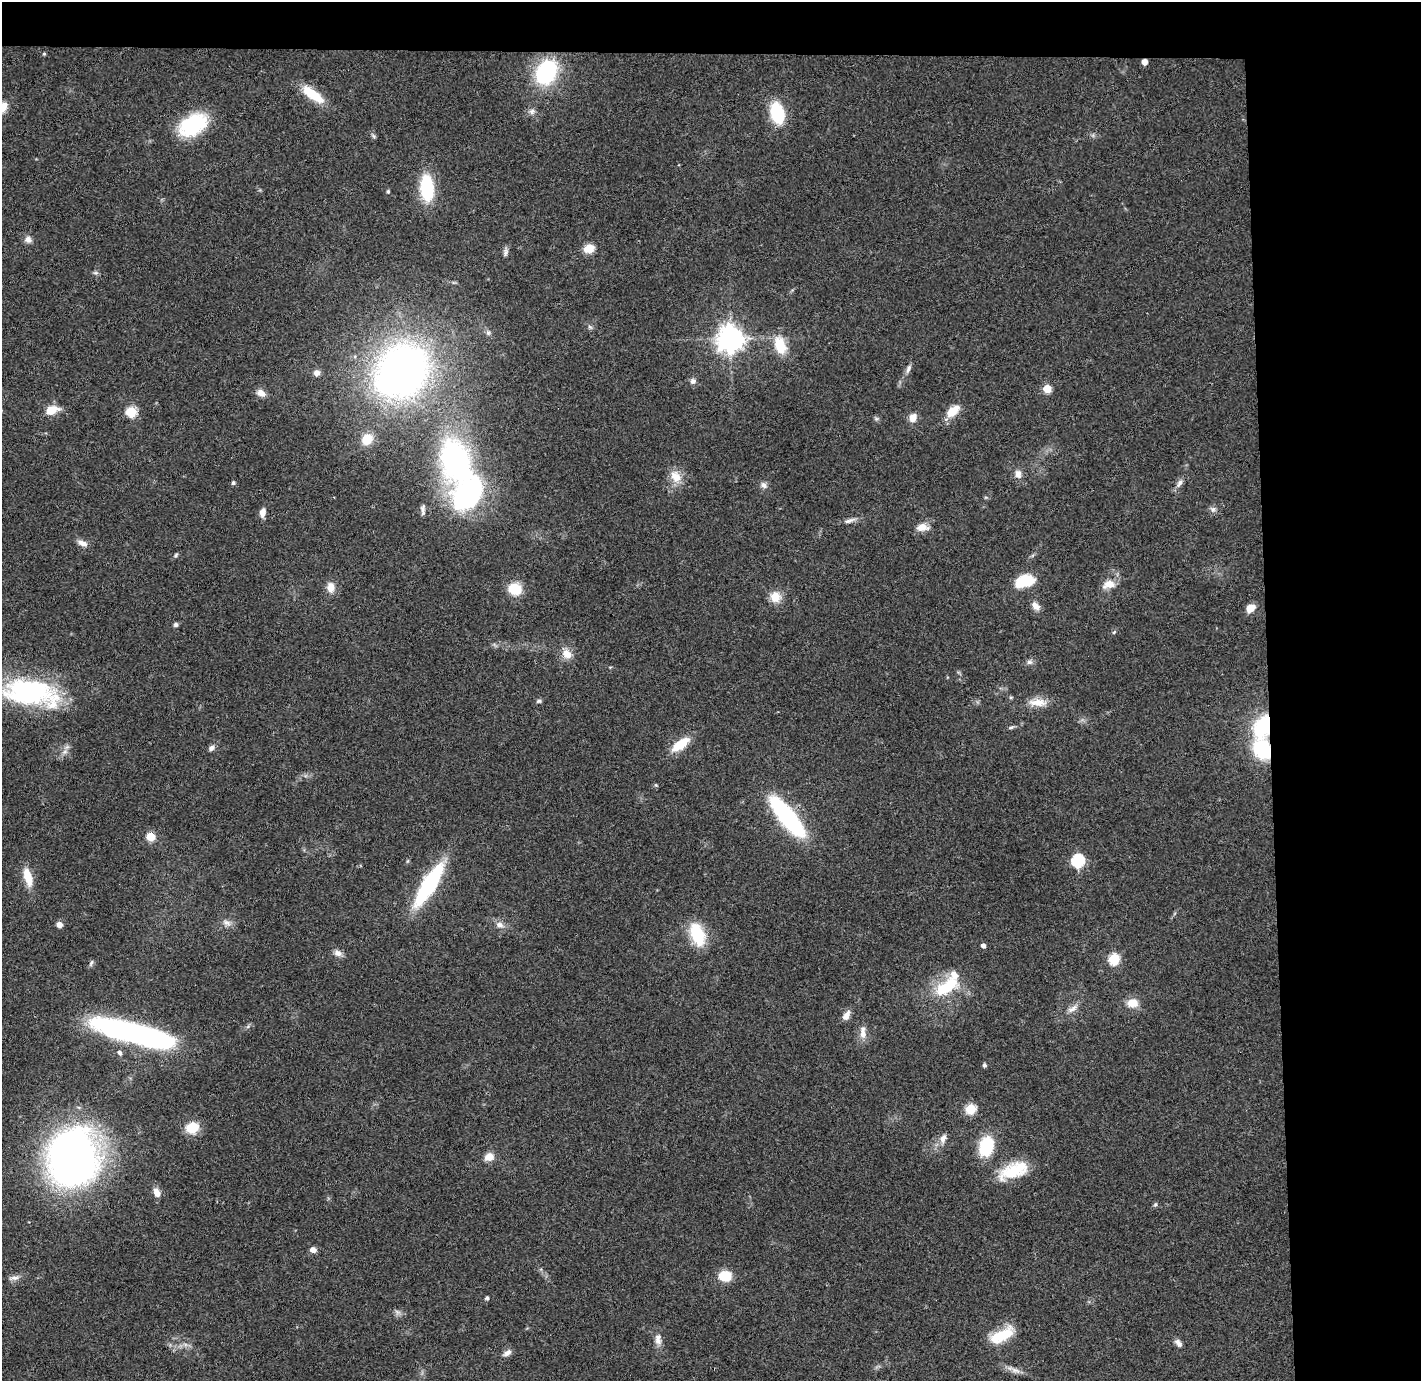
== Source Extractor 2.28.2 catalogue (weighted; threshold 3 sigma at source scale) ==
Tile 3 of 3 x 3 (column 3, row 1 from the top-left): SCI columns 2896-4314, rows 2837-4215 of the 4370 x 4295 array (HDU 1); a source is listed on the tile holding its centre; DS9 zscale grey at full resolution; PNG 1423 x 1383 px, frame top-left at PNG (2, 2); no overlay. Shown black and unused: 14% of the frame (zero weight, under 3 of 4 exposures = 6% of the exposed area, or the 3 px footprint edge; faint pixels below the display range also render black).
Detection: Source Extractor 2.28.2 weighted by HDU 2 'WHT'; one run over the whole footprint, this tile lists its part. Background 0.0824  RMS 0.0056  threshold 0.0254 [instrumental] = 3 sigma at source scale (4.5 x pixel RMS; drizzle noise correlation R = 1.50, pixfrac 1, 0.05/0.05 arcsec/px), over >= 5 px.
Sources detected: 109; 1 inside a brighter object's white glare — not listed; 3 inside a brighter listed object's ellipse — not listed separately; the other 105 listed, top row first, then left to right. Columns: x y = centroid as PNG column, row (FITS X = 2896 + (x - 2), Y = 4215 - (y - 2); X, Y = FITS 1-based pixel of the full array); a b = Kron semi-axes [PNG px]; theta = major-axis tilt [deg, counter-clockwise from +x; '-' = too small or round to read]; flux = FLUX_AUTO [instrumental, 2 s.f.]
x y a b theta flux
44 54 4 4 - 0.65
1145 62 5 5 - 5.5
546 72 20 15 61 65
313 94 29 10 -36 17
3 107 15 9 70 5.9
532 111 8 7 - 2.1
777 113 16 10 -75 40
193 125 26 16 31 51
373 136 7 5 -60 1
427 188 19 10 -85 46
388 191 5 4 - 0.92
28 239 10 9 - 2.7
589 248 12 9 15 7
505 252 11 6 77 1.8
95 273 8 5 -18 1.1
590 327 7 4 -44 1.1
488 333 8 6 -70 1.6
730 339 9 9 - 550
780 345 19 12 -72 16
908 369 12 5 67 2.2
403 370 42 37 66 330
317 373 8 7 - 2.7
693 381 8 8 - 2.1
1047 388 5 5 - 18
261 393 11 8 -25 4.1
51 410 14 8 20 10
953 411 15 9 42 10
131 412 5 5 - 39
913 418 11 8 67 4.5
876 419 6 5 - 1.1
367 439 11 10 - 10
456 460 45 30 -74 130
1018 474 11 8 -76 3.5
676 476 18 13 -57 8.2
233 483 5 5 - 1.1
1180 483 13 6 50 2.7
764 485 10 8 -35 2.3
1213 509 9 8 - 2
423 510 14 5 -89 2
263 512 9 6 78 4.2
850 521 16 6 18 2.7
922 527 16 9 2 5.3
82 543 13 7 -22 3.6
176 555 6 4 49 0.87
1024 581 22 13 17 17
1109 584 17 10 16 6.8
331 587 13 9 -89 5.4
515 589 13 11 -13 15
775 597 13 12 - 8
1036 606 12 8 -47 3.7
1250 608 11 8 30 4.9
176 625 6 6 - 1.2
1114 632 6 4 45 0.76
567 654 14 11 -39 6.3
1029 662 8 6 0 1.8
30 693 68 30 -9 91
539 701 8 5 10 1.1
1038 702 26 10 -1 8
1264 726 23 16 55 46
1011 728 8 4 9 1.1
680 744 22 9 37 14
212 748 8 6 39 2.1
1263 749 18 14 -69 38
65 752 9 7 44 2.7
656 785 5 5 - 0.66
787 817 34 11 -51 110
151 837 5 5 - 22
1078 861 6 6 - 79
28 877 21 9 -75 11
429 884 38 11 58 80
227 923 13 8 -22 3.2
59 924 6 5 - 3.9
499 925 11 8 -14 3.3
697 934 26 14 -70 24
983 945 4 4 - 2.3
338 953 11 8 -26 3.1
1114 959 6 5 - 46
91 963 10 4 69 1.2
946 987 35 16 34 26
1132 1003 13 11 -4 7
1072 1009 15 7 31 3.6
846 1015 13 7 61 3.8
863 1032 20 8 -87 4.6
140 1034 76 15 -15 200
119 1053 7 5 -47 1.4
984 1065 4 4 - 1.4
970 1109 5 5 - 37
192 1128 10 9 - 17
943 1138 13 7 73 3.4
986 1146 22 15 77 23
73 1157 49 41 85 310
489 1157 10 8 28 6
1013 1171 37 19 18 23
157 1193 10 6 -67 4.4
1155 1204 6 5 - 0.94
313 1250 7 6 - 3.1
725 1276 11 9 4 16
14 1278 17 5 11 2.8
487 1298 4 4 - 1.4
397 1312 9 5 -34 1.8
1002 1335 29 12 29 19
658 1339 17 9 -88 4.2
1178 1343 10 6 -51 2.7
507 1353 12 7 31 2.7
1016 1370 15 7 -17 3.5
Overlapping masked pixels (flux is a lower limit): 4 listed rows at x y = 1145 62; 1264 726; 1263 749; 787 817
Isophote crosses this tile's border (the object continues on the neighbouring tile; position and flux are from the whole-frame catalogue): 2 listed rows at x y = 3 107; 30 693